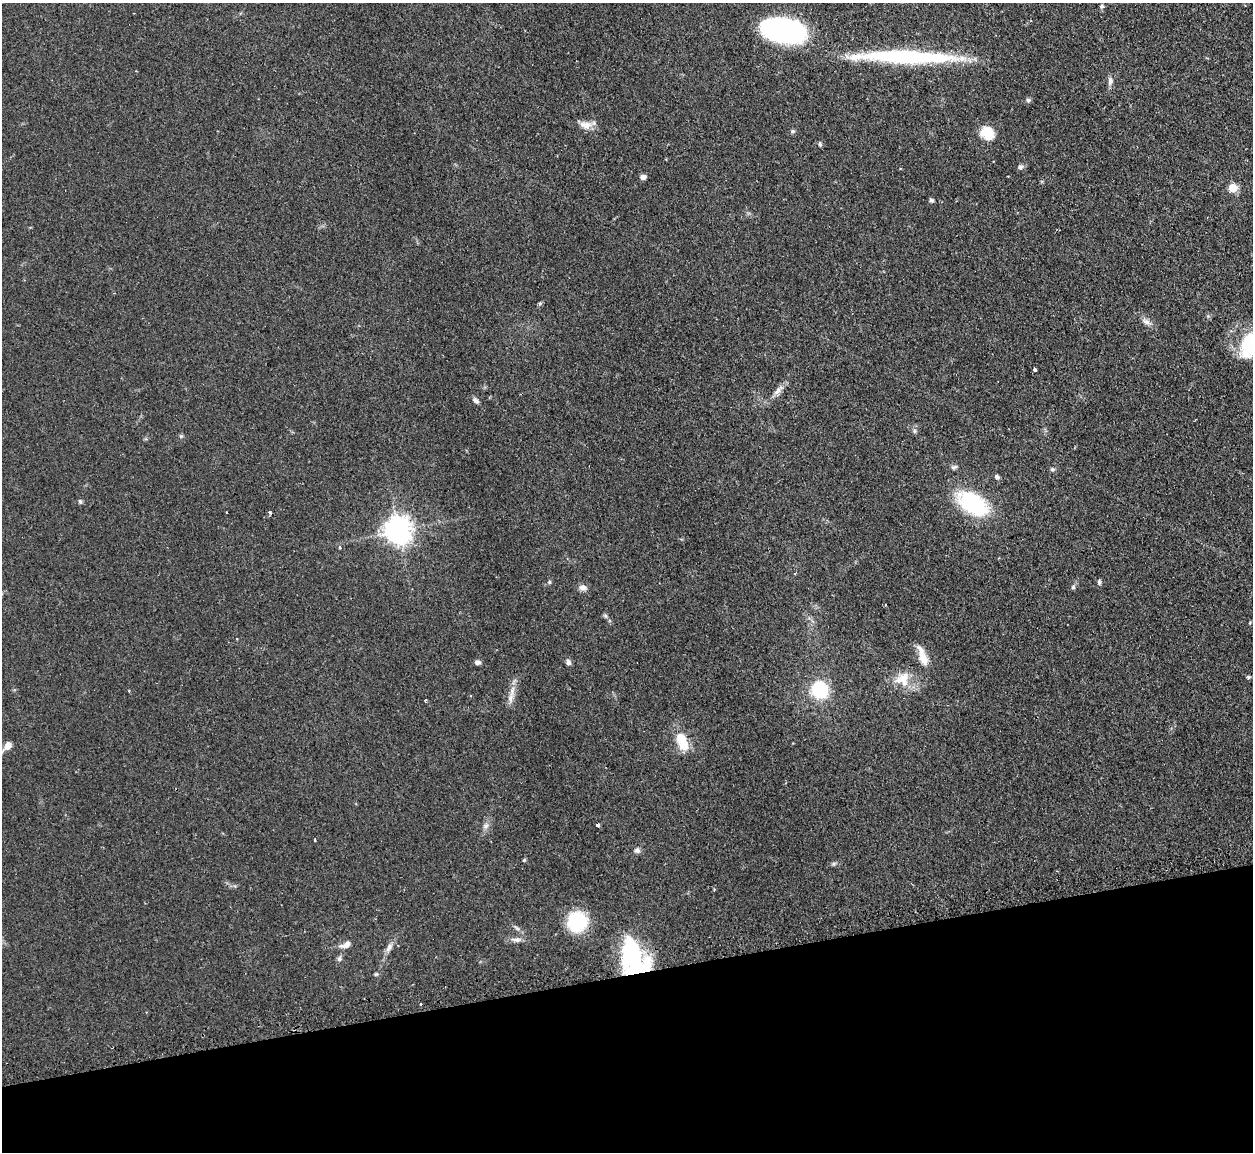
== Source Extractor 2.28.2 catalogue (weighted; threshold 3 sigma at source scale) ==
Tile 14 of 4 x 4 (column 2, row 4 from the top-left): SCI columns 1286-2536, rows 163-1312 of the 5072 x 5047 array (HDU 1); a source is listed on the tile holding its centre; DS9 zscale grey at full resolution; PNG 1255 x 1154 px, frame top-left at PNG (2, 3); no overlay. Shown black and unused: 15% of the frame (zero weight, under 2 of 3 exposures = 4% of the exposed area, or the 3 px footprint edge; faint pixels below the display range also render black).
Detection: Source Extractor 2.28.2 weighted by HDU 2 'WHT'; one run over the whole footprint, this tile lists its part. Background 0.0595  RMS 0.0067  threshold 0.0302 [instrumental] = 3 sigma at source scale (4.5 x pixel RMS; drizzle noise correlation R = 1.50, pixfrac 1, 0.05/0.05 arcsec/px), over >= 5 px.
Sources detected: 66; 4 inside a brighter object's white glare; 3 cosmic-ray / hot-pixel residue — not listed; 3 inside a brighter listed object's ellipse — not listed separately; the other 56 listed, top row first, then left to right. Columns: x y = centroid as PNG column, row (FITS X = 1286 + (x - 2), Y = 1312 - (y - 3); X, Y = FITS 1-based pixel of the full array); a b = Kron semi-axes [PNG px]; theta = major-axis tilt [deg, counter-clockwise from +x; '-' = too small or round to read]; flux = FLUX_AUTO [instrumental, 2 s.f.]
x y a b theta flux
1101 6 6 5 - 1.2
784 30 38 19 -10 140
904 57 105 15 -2 85
1110 81 11 7 -89 2.6
1028 100 6 5 - 1.3
586 125 17 10 -7 5.7
792 131 5 5 - 1.2
987 133 17 15 -33 11
820 144 6 5 - 0.95
1020 167 7 6 - 1.7
643 177 6 5 - 2.3
1233 188 5 5 - 23
931 200 6 4 -17 1.1
540 304 5 4 - 1.1
1146 322 11 7 -23 3
1248 346 36 20 77 38
1034 369 4 3 - 6.7
778 390 21 5 47 4.4
476 400 8 5 -31 2.1
914 431 8 4 -82 1.4
954 467 9 5 8 1.5
1052 469 5 5 - 1.2
997 476 7 5 -34 1.4
80 502 7 4 -63 1.1
973 503 27 16 -32 67
270 512 4 4 - 1.1
398 530 9 8 - 740
339 547 4 3 - 0.8
549 582 5 4 - 0.9
1099 582 7 4 82 1.2
583 587 9 7 -12 3.2
1073 587 5 5 - 1.1
605 616 6 5 - 1.1
924 659 20 10 -67 7.9
478 662 6 6 - 1.8
568 662 7 6 - 2.1
1248 677 6 4 -20 0.91
903 679 22 19 41 13
820 690 14 14 - 36
510 698 13 7 69 3.9
425 700 4 3 - 0.64
680 738 14 12 89 10
8 746 8 6 54 6.3
597 825 3 3 - 1.6
485 826 7 6 - 1.9
315 840 3 2 - 0.7
637 850 8 6 -15 2
524 860 5 4 - 0.7
577 922 20 20 - 35
517 928 12 4 -40 1.8
516 940 17 5 -5 3.1
346 945 14 7 28 4.2
389 947 14 6 59 3.4
339 958 7 5 70 1.5
633 959 38 25 -43 51
421 1004 3 3 - 0.76
Overlapping masked pixels (flux is a lower limit): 1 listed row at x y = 633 959
Isophote crosses this tile's border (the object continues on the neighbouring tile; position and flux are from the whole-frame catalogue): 1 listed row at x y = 1248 346